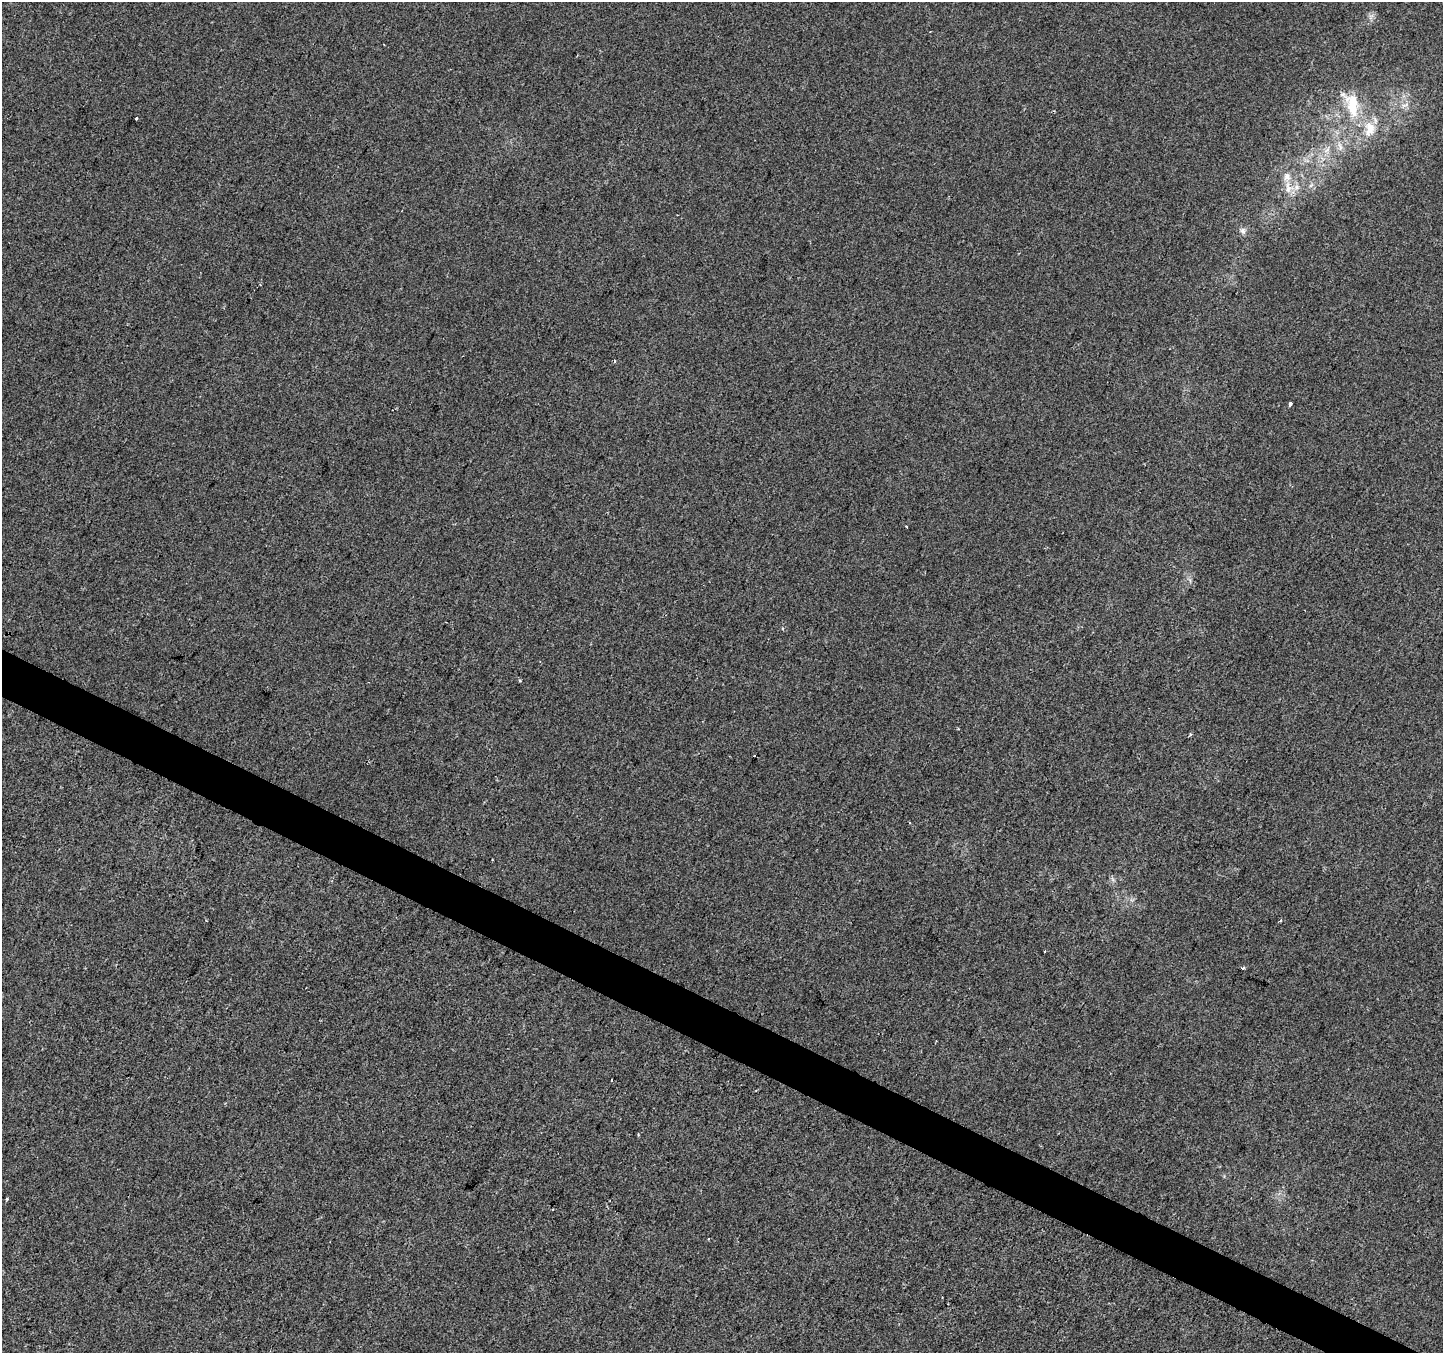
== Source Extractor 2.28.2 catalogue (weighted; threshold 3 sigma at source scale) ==
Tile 6 of 4 x 4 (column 2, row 2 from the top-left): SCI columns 1448-2888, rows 2966-4316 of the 5770 x 5865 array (HDU 1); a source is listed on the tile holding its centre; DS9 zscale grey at full resolution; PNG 1445 x 1355 px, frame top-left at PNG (2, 2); no overlay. Shown black and unused: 3% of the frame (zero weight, under 2 of 3 exposures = <1% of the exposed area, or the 3 px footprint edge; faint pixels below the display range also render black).
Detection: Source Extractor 2.28.2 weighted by HDU 2 'WHT'; one run over the whole footprint, this tile lists its part. Background -6.54e-04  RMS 0.0041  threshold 0.0185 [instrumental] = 3 sigma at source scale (4.5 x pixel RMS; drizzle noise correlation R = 1.50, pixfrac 1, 0.0396/0.0396 arcsec/px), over >= 5 px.
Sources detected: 22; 2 cosmic-ray / hot-pixel residue — not listed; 2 inside a brighter listed object's ellipse — not listed separately; the other 18 listed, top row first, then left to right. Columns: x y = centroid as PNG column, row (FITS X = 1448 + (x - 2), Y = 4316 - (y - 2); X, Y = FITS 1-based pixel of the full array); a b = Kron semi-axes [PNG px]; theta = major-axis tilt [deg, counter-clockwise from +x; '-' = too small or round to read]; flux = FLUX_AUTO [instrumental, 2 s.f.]
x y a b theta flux
1352 104 36 18 -73 16
1405 105 12 3 15 1
136 118 3 2 - 0.46
1340 147 12 4 -76 1.6
1288 187 19 7 -85 4.2
1297 187 7 6 - 1.5
1243 231 8 7 - 1.4
1290 404 3 3 - 9.2
906 527 3 2 - 0.48
520 681 4 3 - 0.48
1190 734 4 3 - 0.56
910 822 3 2 - 0.43
1280 921 3 2 - 0.8
1045 951 3 3 - 0.84
1243 968 3 3 - 2
612 1080 3 2 - 0.68
638 1135 3 3 - 0.41
708 1239 3 2 - 0.32
Unlisted compact peaks at least as high as the median listed source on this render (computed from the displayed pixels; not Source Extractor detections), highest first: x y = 1190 580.